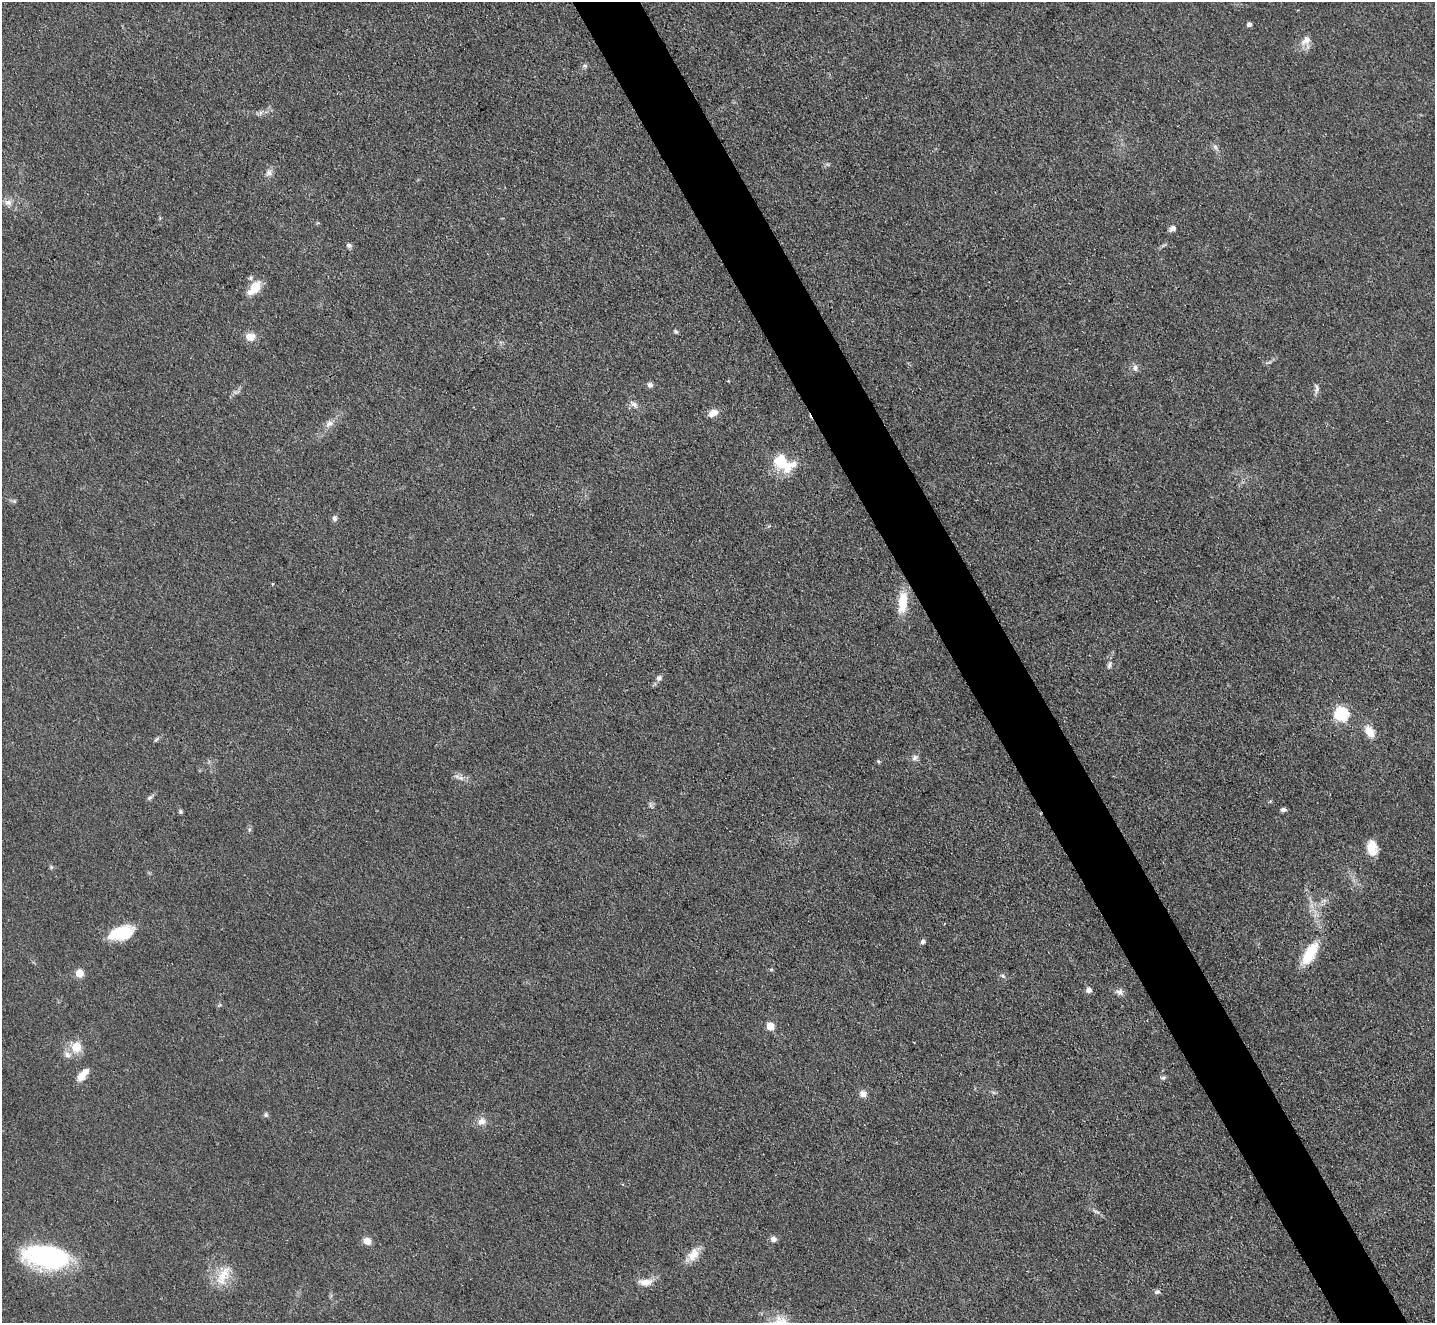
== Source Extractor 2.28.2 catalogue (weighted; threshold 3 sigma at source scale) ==
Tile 6 of 4 x 4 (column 2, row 2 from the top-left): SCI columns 1437-2869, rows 2933-4253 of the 5739 x 5728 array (HDU 1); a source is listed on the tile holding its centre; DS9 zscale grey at full resolution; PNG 1437 x 1325 px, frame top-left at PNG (2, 2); no overlay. Shown black and unused: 5% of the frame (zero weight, under 3 of 4 exposures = <1% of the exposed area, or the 3 px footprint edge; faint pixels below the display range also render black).
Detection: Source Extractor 2.28.2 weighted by HDU 2 'WHT'; one run over the whole footprint, this tile lists its part. Background 0.0737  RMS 0.0063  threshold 0.0283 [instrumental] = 3 sigma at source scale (4.5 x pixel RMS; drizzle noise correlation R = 1.50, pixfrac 1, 0.05/0.05 arcsec/px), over >= 5 px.
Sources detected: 61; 1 inside a brighter object's white glare — not listed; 1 inside a brighter listed object's ellipse — not listed separately; the other 59 listed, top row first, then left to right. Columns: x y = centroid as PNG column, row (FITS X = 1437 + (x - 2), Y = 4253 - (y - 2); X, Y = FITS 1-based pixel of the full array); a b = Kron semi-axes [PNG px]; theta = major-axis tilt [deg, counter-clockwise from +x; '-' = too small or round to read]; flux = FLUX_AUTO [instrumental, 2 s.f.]
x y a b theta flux
1249 24 5 4 - 2.1
1306 40 17 10 43 5.6
585 66 7 6 - 1.5
260 113 7 4 72 1.4
1215 147 7 6 - 1.8
269 173 10 9 - 3
8 202 10 8 -3 3.6
1172 228 9 7 39 2.4
349 245 8 6 -27 1.5
254 288 19 10 49 12
676 332 5 5 - 1.1
250 337 10 8 -1 6.9
1135 368 9 7 -84 2.5
650 385 7 6 - 2.1
1317 388 14 6 -85 2.4
634 405 10 7 -40 3.1
713 413 10 7 34 6.1
329 423 11 8 22 3.5
782 461 24 16 -70 20
14 501 6 4 -44 1
334 518 7 6 - 2
902 602 28 10 83 16
1109 665 12 5 75 2.1
659 678 5 5 - 2.5
1341 714 6 6 - 100
1369 731 17 9 -61 8.6
156 739 8 4 34 1.2
915 758 9 7 31 2.3
879 762 5 3 - 0.77
461 778 14 5 -27 3
149 798 8 6 38 1.5
650 804 7 4 -72 1.3
1283 810 7 4 7 1.8
180 812 5 5 - 1.1
1372 848 16 10 -82 11
51 867 5 5 - 0.94
121 933 29 14 16 24
923 942 7 6 - 1.7
1310 953 31 12 58 20
79 973 5 5 - 16
1003 976 8 4 -35 1.2
1089 990 7 7 - 2.9
1119 992 10 8 -25 3
220 1005 6 4 -17 0.82
770 1026 5 5 - 16
76 1047 13 12 - 10
83 1074 16 8 47 7.4
1163 1078 8 5 15 1.4
863 1094 8 7 - 4.1
266 1115 7 6 - 1.4
481 1122 11 10 - 4.6
1095 1211 8 4 -37 1.5
773 1239 8 7 - 2.6
367 1241 8 7 - 5.4
693 1255 20 12 49 8.1
46 1257 52 25 -8 79
223 1274 27 14 53 14
645 1282 20 9 0 6.6
1157 1292 8 6 17 1.6